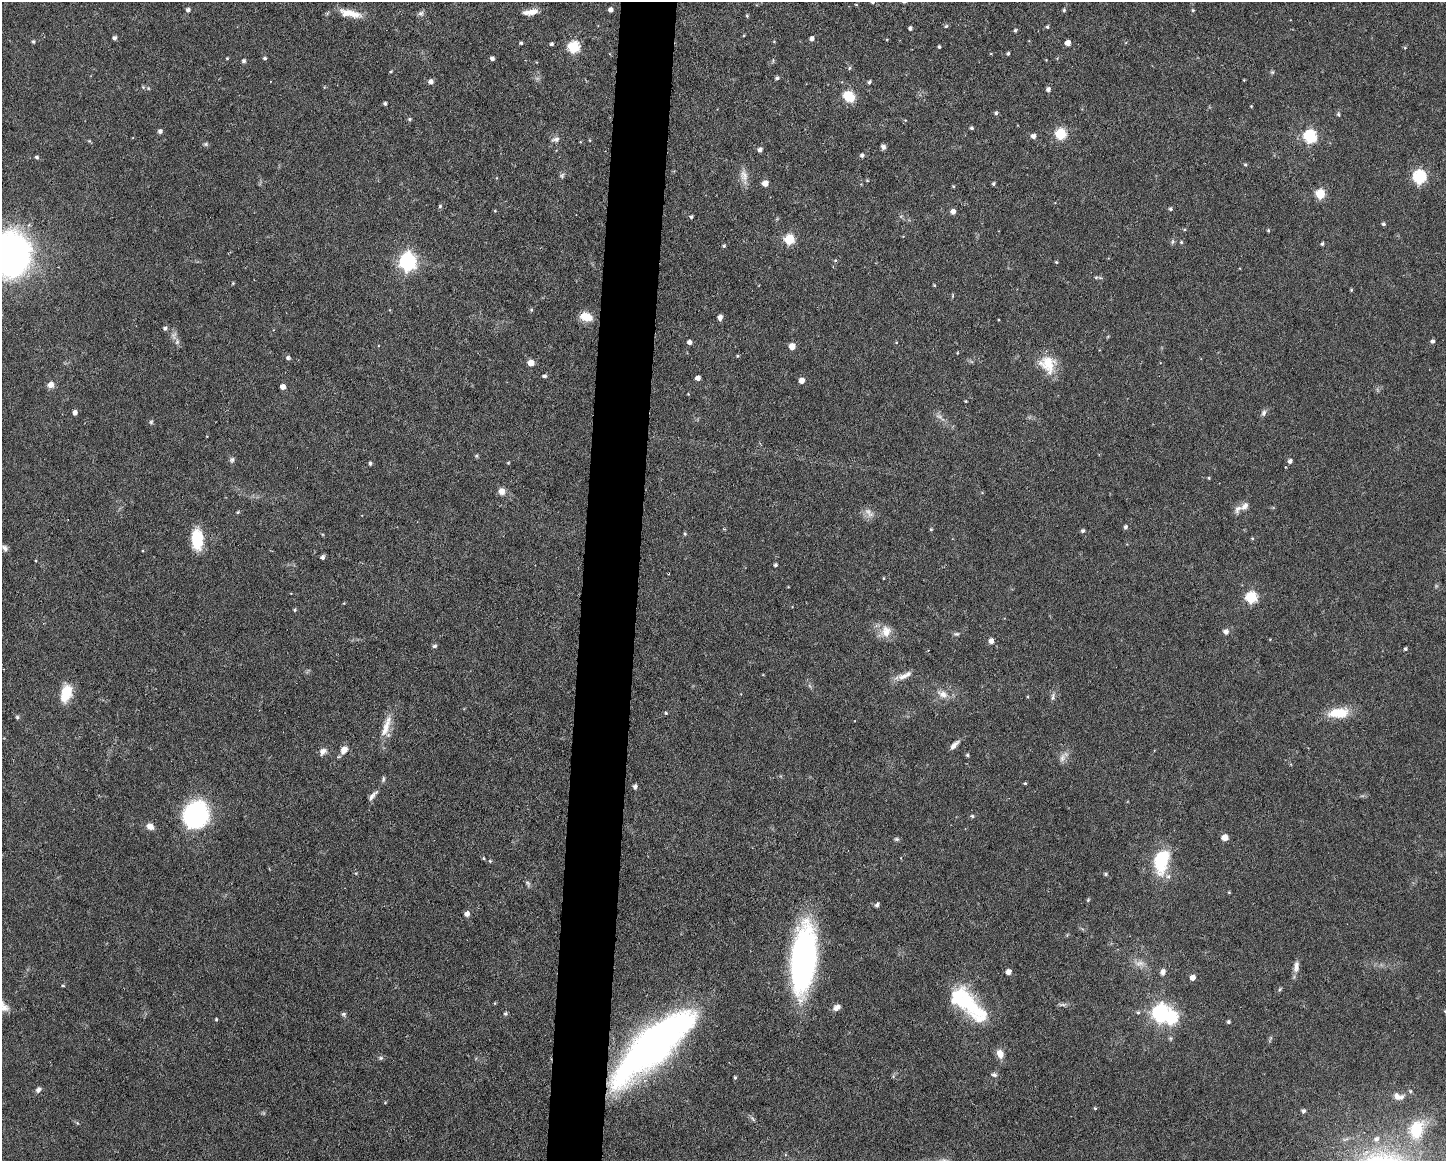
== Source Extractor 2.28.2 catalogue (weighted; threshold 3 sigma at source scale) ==
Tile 8 of 3 x 4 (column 2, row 3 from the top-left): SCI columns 1666-3109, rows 1160-2318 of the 4662 x 4637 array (HDU 1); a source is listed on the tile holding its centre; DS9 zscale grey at full resolution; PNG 1448 x 1163 px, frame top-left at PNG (2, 2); no overlay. Shown black and unused: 4% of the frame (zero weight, under 3 of 6 exposures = <1% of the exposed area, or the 3 px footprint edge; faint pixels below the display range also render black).
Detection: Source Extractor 2.28.2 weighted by HDU 2 'WHT'; one run over the whole footprint, this tile lists its part. Background 0.0934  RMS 0.0049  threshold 0.0202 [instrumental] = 3 sigma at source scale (4.09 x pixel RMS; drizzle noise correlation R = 1.36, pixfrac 0.8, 0.05/0.05 arcsec/px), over >= 5 px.
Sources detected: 199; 1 too faint to see at this stretch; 1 inside a brighter object's white glare — not listed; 3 inside a brighter listed object's ellipse — not listed separately; the other 194 listed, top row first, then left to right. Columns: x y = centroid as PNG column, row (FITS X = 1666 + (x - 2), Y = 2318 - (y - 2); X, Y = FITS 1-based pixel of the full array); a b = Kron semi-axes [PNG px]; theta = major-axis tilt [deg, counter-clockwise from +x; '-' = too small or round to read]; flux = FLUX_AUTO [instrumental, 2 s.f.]
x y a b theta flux
856 4 4 3 - 0.36
188 10 5 4 - 1.4
611 10 4 4 - 2
1064 10 5 4 - 0.67
1193 10 4 3 - 0.51
530 12 19 7 9 4.4
350 13 30 9 -11 7.5
421 13 7 7 - 1.3
747 16 4 4 - 0.56
946 26 5 5 - 0.68
1047 27 5 4 - 0.61
910 28 4 3 - 1.1
1015 30 5 4 - 0.68
114 38 4 4 - 1.3
812 39 4 4 - 1.7
33 41 4 3 - 0.71
521 43 4 4 - 0.73
1068 43 4 4 - 3.7
551 44 4 4 - 0.93
573 47 6 6 - 42
939 47 3 3 - 0.69
1405 48 4 4 - 0.45
1008 53 4 3 - 0.79
227 58 4 4 - 0.4
265 58 4 4 - 0.85
492 58 4 4 - 1.4
244 61 4 4 - 1.1
849 68 5 4 - 0.72
391 71 4 3 - 0.49
1272 72 5 5 - 0.65
777 78 5 4 - 0.93
431 81 5 5 - 2
869 82 4 4 - 0.93
148 88 6 3 -72 0.47
1048 89 5 5 - 1.4
848 96 7 6 - 27
385 103 3 3 - 0.98
1251 106 4 4 - 0.35
996 113 5 4 - 0.91
1338 114 5 5 - 0.78
409 119 5 4 - 0.75
971 128 4 4 - 0.82
160 131 4 4 - 1.5
1061 134 6 6 - 37
1033 136 5 5 - 2
1310 136 6 6 - 62
556 139 11 6 8 1.7
206 144 6 5 - 0.83
883 147 5 5 - 1.5
760 150 5 5 - 1.5
862 155 4 4 - 1.2
37 157 4 4 - 0.86
1245 165 5 4 - 0.63
562 176 8 5 50 1
744 176 21 9 -80 4.1
1419 176 6 6 - 66
867 180 5 3 - 0.39
765 183 5 5 - 4
993 184 4 4 - 0.68
1320 194 5 5 - 24
440 206 5 4 - 0.65
1170 209 4 4 - 0.84
495 211 4 4 - 0.43
953 212 5 5 - 2.7
691 217 4 3 - 0.71
1383 224 4 4 - 0.83
1268 230 4 4 - 0.53
789 239 6 5 - 30
1172 241 8 4 81 0.83
1181 242 5 4 - 0.53
1322 244 4 3 - 0.8
724 246 4 4 - 0.67
11 254 41 34 86 170
835 260 5 5 - 0.52
407 262 7 7 - 180
1056 262 4 4 - 0.46
1100 278 6 4 -19 0.67
233 283 4 3 - 0.44
934 285 4 3 - 0.44
1351 290 4 3 - 0.51
531 310 5 4 - 0.6
586 317 15 9 -19 6.6
720 317 6 4 81 2.2
165 328 5 5 - 1.1
174 335 12 7 72 2.1
1432 341 5 4 - 1.2
689 342 5 5 - 1.7
792 346 5 5 - 5.1
957 353 4 3 - 0.35
738 356 4 4 - 0.5
288 358 6 6 - 0.93
531 363 5 5 - 4.8
1048 364 24 19 -63 11
544 376 5 4 - 1.1
698 378 4 4 - 2.3
802 380 5 4 - 3.4
51 385 8 8 - 2.7
283 387 4 4 - 3
75 413 5 4 - 1.9
1264 413 9 6 76 1.5
151 422 5 5 - 0.72
476 456 5 4 - 0.6
232 460 8 6 83 1.2
1290 461 5 4 - 1.6
370 463 4 4 - 0.94
508 463 4 4 - 0.4
1285 467 2 2 - 0.35
1209 478 4 3 - 0.46
501 491 7 7 - 3.4
1245 506 13 8 43 2.6
238 512 4 4 - 0.53
869 513 17 8 -47 2.8
1125 527 5 4 - 1.1
931 529 4 4 - 0.51
1083 531 5 4 - 0.91
685 534 5 4 - 0.58
1252 538 4 3 - 0.44
197 539 20 11 -85 18
5 548 9 6 -41 1.6
322 557 5 4 - 1.3
775 565 4 4 - 0.93
883 578 4 3 - 0.36
1251 597 6 6 - 42
295 610 5 4 - 0.6
886 631 16 13 86 5.7
1226 632 8 7 - 1.8
956 634 8 5 9 0.94
991 641 5 5 - 2.7
434 646 5 5 - 1.1
1405 649 4 4 - 0.81
905 676 22 8 24 4.1
66 693 16 10 74 14
943 694 16 9 -26 4.2
1053 697 12 4 82 1.3
666 713 4 4 - 0.51
1338 713 25 12 5 12
17 717 5 5 - 0.72
386 726 33 9 72 7.4
954 745 15 5 47 2.4
344 750 11 8 56 3.5
323 751 10 8 44 2.3
967 755 4 4 - 0.71
1062 758 14 8 67 2.6
383 779 9 4 73 0.86
1025 783 4 3 - 0.57
635 786 6 4 80 1.2
373 795 17 5 48 2
196 815 24 22 59 67
972 816 5 4 - 0.8
150 827 9 7 -23 3.2
1225 837 6 6 - 3.7
896 839 7 5 -15 0.84
483 858 4 4 - 0.51
490 861 5 4 - 0.52
1161 861 30 17 79 23
356 873 5 3 - 0.45
1106 874 6 4 0 0.65
528 883 9 5 -41 1.1
1229 892 4 3 - 0.41
1088 900 6 4 57 0.5
877 905 5 4 - 1.3
467 914 5 5 - 2.7
803 960 62 21 85 140
1139 963 15 8 8 3.2
1296 966 15 7 84 2.9
1008 972 6 5 - 2.4
1163 972 8 6 76 1.7
1192 977 5 4 - 4.1
63 986 5 3 - 0.44
1280 989 6 4 71 0.57
495 1003 5 3 - 0.38
969 1003 49 19 -56 29
1062 1004 13 4 3 1.2
4 1007 13 10 -28 3.6
836 1007 9 6 35 2.5
1138 1012 5 4 - 0.72
505 1013 5 5 - 0.88
1160 1013 7 6 - 150
343 1014 7 6 - 0.9
216 1019 4 4 - 0.51
1228 1022 4 4 - 0.82
652 1047 90 27 42 240
1000 1054 11 8 -71 3.9
381 1058 6 5 - 0.85
994 1075 7 6 - 1.2
735 1077 4 3 - 0.66
38 1090 7 6 - 1.5
1398 1097 13 8 -10 3.2
1095 1108 4 3 - 0.52
1303 1111 5 5 - 1.3
753 1119 8 4 -53 0.88
77 1123 6 4 -70 0.51
1416 1130 23 17 74 18
1376 1139 8 7 - 2.1
Overlapping masked pixels (flux is a lower limit): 1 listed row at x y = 652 1047
Isophote crosses this tile's border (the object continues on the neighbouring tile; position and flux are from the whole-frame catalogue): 2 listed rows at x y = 11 254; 4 1007